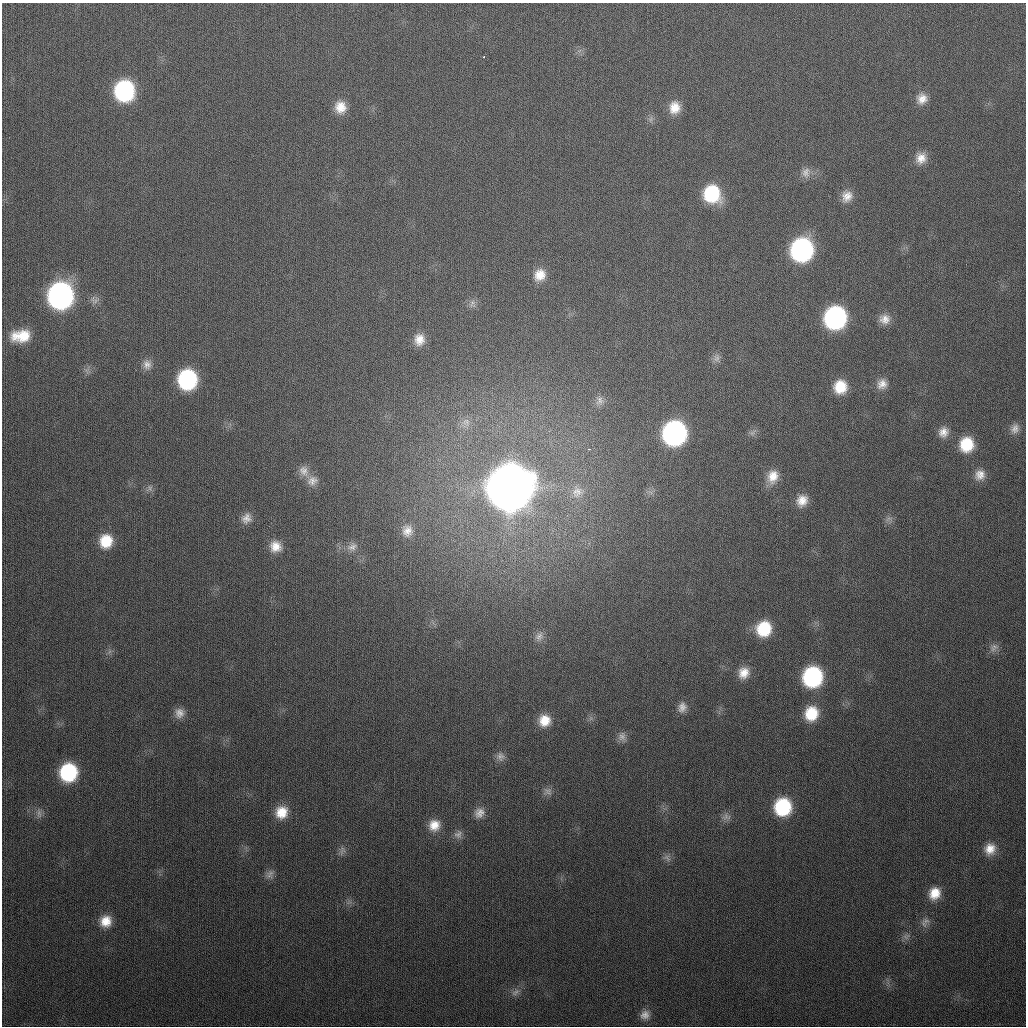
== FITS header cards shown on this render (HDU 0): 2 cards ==
NAXIS1  =                 1024
NAXIS2  =                 1024

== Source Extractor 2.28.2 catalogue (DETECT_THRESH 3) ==
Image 1024 x 1024 px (HDU 0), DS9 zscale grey, 1 PNG px = 1 image px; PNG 1028 x 1028 px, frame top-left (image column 1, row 1024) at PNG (2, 3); no overlay
Background 312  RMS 12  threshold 37.2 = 3 sigma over >= 5 px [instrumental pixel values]
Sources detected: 76; all 76 listed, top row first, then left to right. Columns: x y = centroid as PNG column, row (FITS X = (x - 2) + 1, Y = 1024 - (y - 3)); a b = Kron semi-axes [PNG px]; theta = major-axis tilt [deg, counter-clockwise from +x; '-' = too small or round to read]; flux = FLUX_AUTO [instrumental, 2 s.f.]
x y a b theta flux
484 57 3 2 - 7.9e+02
124 91 16 14 88 1.3e+05
922 99 14 13 - 9.3e+03
340 107 15 13 -75 1.3e+04
675 108 14 12 81 1.3e+04
651 119 7 4 71 1.9e+03
921 158 14 12 63 9.9e+03
806 173 15 11 80 7.0e+03
712 194 16 15 - 5.5e+04
847 196 15 13 51 9.3e+03
802 250 16 15 - 2.1e+05
540 275 15 14 - 1.3e+04
60 296 16 15 - 3.7e+05
94 300 13 9 -37 4.6e+03
472 304 13 8 -85 4.1e+03
835 318 16 14 68 2.0e+05
885 319 14 13 - 8.7e+03
21 336 20 12 6 2.2e+04
419 339 14 12 -90 1.1e+04
716 358 11 9 77 4.3e+03
147 364 13 12 - 6.5e+03
187 380 15 14 - 1.1e+05
882 384 13 12 - 8.1e+03
840 387 14 13 - 2.1e+04
600 401 13 11 88 6.0e+03
466 422 12 10 -14 6.2e+03
1015 429 13 11 64 6.4e+03
943 432 13 12 - 8.1e+03
674 433 16 15 - 2.8e+05
752 433 10 6 45 3.1e+03
966 444 15 14 - 2.9e+04
589 449 3 2 - 2.5e+03
304 471 16 12 -60 8.7e+03
980 475 14 13 - 9.0e+03
773 476 17 13 71 1.3e+04
312 481 15 13 24 8.6e+03
150 488 9 6 -76 3.0e+03
509 488 19 18 - 5.9e+06
577 492 17 14 53 1.1e+04
802 501 15 13 57 1.2e+04
246 518 14 12 46 7.6e+03
889 519 11 5 21 2.7e+03
407 531 18 16 -87 1.3e+04
106 541 14 13 - 2.2e+04
275 546 15 14 - 1.2e+04
352 547 16 10 20 7.4e+03
764 629 15 14 - 3.6e+04
539 636 13 11 49 6.0e+03
994 647 13 10 49 5.0e+03
744 673 15 13 56 1.2e+04
812 677 15 14 - 1.2e+05
682 707 15 11 78 7.3e+03
179 713 12 11 - 7.1e+03
811 713 15 14 - 2.6e+04
544 720 14 13 - 1.5e+04
622 737 13 10 -90 5.7e+03
500 757 13 10 -85 4.9e+03
68 772 15 14 - 7.7e+04
548 791 12 10 -3 4.7e+03
783 807 15 14 - 6.3e+04
281 812 15 14 - 1.7e+04
39 813 12 6 -90 3.5e+03
479 813 15 13 46 8.5e+03
726 817 13 9 -6 4.6e+03
434 825 15 14 - 1.4e+04
458 834 12 11 - 5.3e+03
990 849 15 14 - 1.3e+04
342 850 13 7 72 3.9e+03
667 858 12 8 -49 3.9e+03
269 874 13 10 53 4.8e+03
934 893 15 13 62 1.6e+04
106 921 14 13 - 1.4e+04
925 922 16 10 58 5.9e+03
906 936 11 8 21 3.8e+03
515 992 13 7 37 4.5e+03
645 1015 13 11 46 6.9e+03